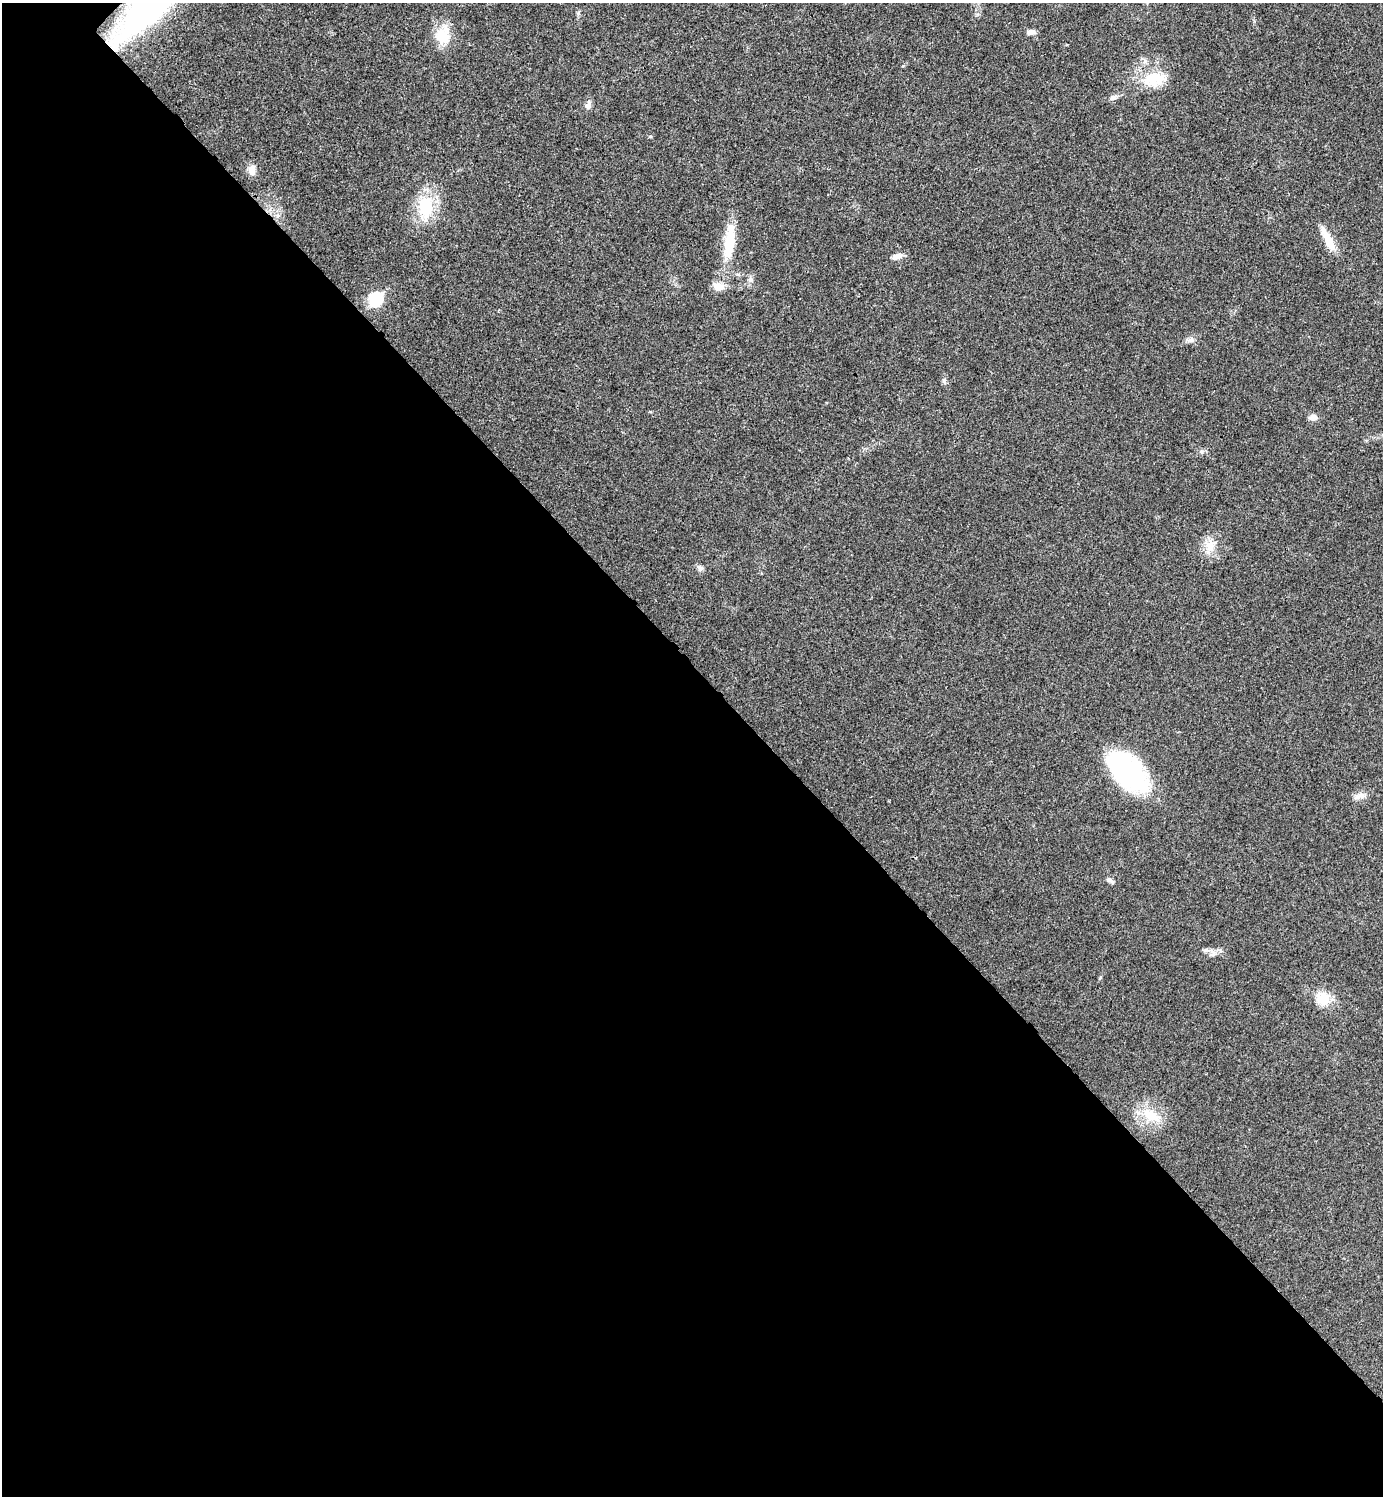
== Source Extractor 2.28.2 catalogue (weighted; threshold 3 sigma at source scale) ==
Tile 14 of 4 x 4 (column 2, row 4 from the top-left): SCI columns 1540-2920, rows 7-1500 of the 5984 x 5984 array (HDU 1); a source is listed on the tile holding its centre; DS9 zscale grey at full resolution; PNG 1385 x 1498 px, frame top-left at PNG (2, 3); no overlay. Shown black and unused: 56% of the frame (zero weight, under 3 of 4 exposures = <1% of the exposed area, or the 3 px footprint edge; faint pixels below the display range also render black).
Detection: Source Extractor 2.28.2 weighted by HDU 2 'WHT'; one run over the whole footprint, this tile lists its part. Background 0.0196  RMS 0.0056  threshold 0.0252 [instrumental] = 3 sigma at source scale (4.5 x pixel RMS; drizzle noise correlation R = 1.50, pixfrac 1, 0.05/0.05 arcsec/px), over >= 5 px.
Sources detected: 25; all 25 listed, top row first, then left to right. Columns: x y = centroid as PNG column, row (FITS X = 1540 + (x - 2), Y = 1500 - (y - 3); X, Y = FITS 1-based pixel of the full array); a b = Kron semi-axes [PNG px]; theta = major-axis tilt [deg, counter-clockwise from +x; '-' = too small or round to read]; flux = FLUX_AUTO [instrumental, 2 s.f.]
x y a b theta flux
1031 32 10 6 6 2.6
443 35 24 19 73 13
1151 80 24 21 49 17
1113 97 11 6 12 1.9
588 105 14 7 76 2.4
252 170 12 8 -80 4
425 207 24 16 -89 25
1328 239 34 9 -61 9.8
729 242 48 12 83 21
897 256 13 7 19 3.3
750 280 7 7 - 1.7
718 287 16 10 -9 4.8
375 299 7 6 - 55
1191 340 10 7 1 2.3
944 380 6 4 18 0.9
1313 417 9 7 1 3.3
1201 452 7 4 0 1.1
1210 545 16 12 86 7.2
700 568 9 7 -45 1.7
1128 771 45 24 -45 84
1359 796 18 7 19 3.3
1110 880 11 5 -32 1.7
1213 953 10 7 -84 2.4
1323 998 20 18 -14 10
1150 1116 27 14 -30 13
Unlisted compact peaks at least as high as the median listed source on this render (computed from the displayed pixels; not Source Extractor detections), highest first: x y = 650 136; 578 13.